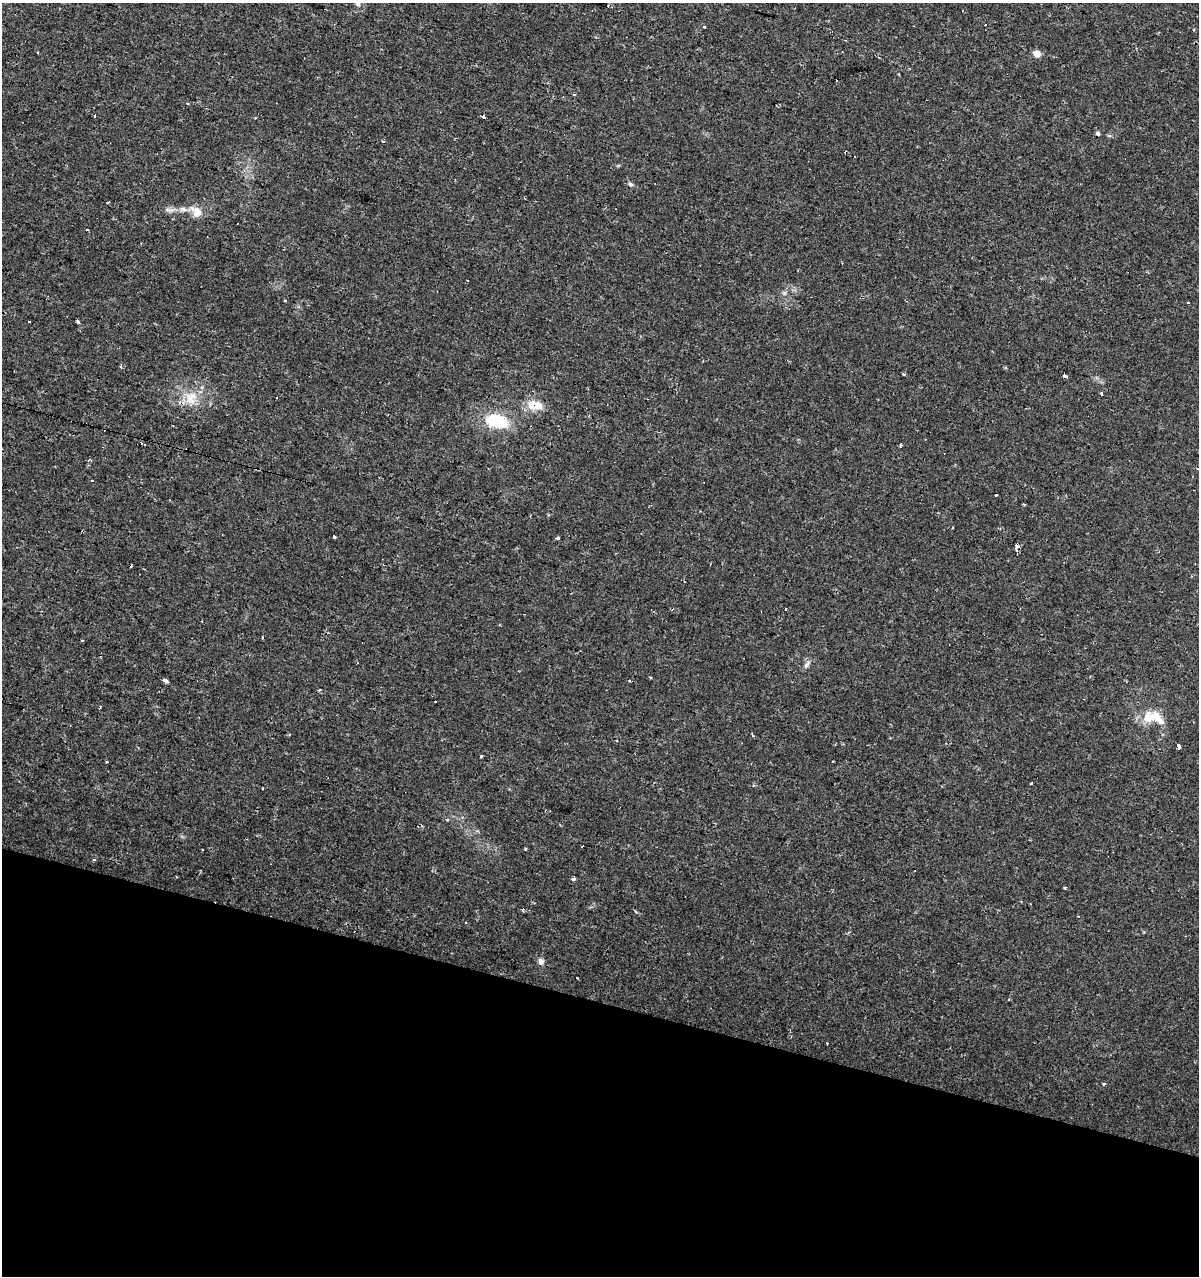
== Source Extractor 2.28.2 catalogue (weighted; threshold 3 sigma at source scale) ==
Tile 15 of 4 x 4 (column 3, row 4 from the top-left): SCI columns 2611-3807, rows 5-1278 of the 5283 x 5098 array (HDU 1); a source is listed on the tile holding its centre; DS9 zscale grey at full resolution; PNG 1201 x 1278 px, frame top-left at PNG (2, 3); no overlay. Shown black and unused: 22% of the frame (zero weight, under 2 of 3 exposures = <1% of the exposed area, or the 3 px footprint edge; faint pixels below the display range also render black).
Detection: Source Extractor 2.28.2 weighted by HDU 2 'WHT'; one run over the whole footprint, this tile lists its part. Background 0.0208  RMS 0.0036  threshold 0.016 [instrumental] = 3 sigma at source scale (4.5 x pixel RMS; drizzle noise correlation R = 1.50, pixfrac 1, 0.0396/0.0396 arcsec/px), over >= 5 px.
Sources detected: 78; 22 cosmic-ray / hot-pixel residue — not listed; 1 inside a brighter listed object's ellipse — not listed separately; the other 55 listed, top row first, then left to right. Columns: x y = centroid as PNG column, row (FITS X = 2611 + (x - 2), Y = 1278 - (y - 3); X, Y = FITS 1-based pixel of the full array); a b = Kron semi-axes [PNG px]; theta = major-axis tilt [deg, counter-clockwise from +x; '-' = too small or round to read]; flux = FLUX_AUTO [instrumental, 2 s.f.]
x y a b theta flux
358 5 8 4 -23 0.77
704 26 3 3 - 1
1037 53 9 7 -28 2.1
837 80 3 2 - 0.63
188 103 4 3 - 0.44
95 116 4 3 - 1.6
483 117 4 3 - 3.8
1098 134 4 4 - 1.1
383 142 3 3 - 0.45
630 184 6 5 - 0.75
525 197 3 2 - 0.34
108 202 3 3 - 0.79
183 209 11 7 -16 2.1
169 210 13 6 -9 1.5
197 212 14 12 -73 3.7
87 230 3 2 - 0.32
784 293 7 4 71 0.65
285 301 3 3 - 1.3
1188 302 2 2 - 0.35
29 321 3 3 - 1.7
78 322 4 3 - 0.75
1065 376 4 3 - 2.8
1101 393 3 3 - 1.5
191 398 20 14 76 6.6
535 405 18 10 -8 6.4
497 421 23 14 -12 16
141 443 3 3 - 0.83
900 445 4 3 - 0.42
335 537 3 3 - 0.69
558 538 4 3 - 0.93
1017 546 4 3 - 2.5
672 609 4 3 - 0.43
786 609 3 2 - 0.65
262 637 4 2 - 0.33
807 664 14 5 64 1.3
165 680 4 3 - 1.8
630 681 3 3 - 0.92
319 690 5 3 - 0.29
100 707 4 3 - 0.43
1148 717 13 12 - 6.5
1161 721 12 8 -33 2.1
1179 746 4 3 - 12
481 757 3 3 - 1.5
106 761 3 3 - 0.97
833 761 3 2 - 0.43
1031 783 3 2 - 0.4
583 847 3 3 - 0.76
94 859 4 4 - 0.61
574 878 3 3 - 6.2
1065 888 3 3 - 0.72
636 912 5 3 - 0.35
1078 916 3 3 - 0.32
541 961 8 7 - 1.4
1009 999 3 2 - 0.31
1104 1084 4 3 - 0.51
Overlapping masked pixels (flux is a lower limit): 3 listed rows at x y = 525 197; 535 405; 583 847